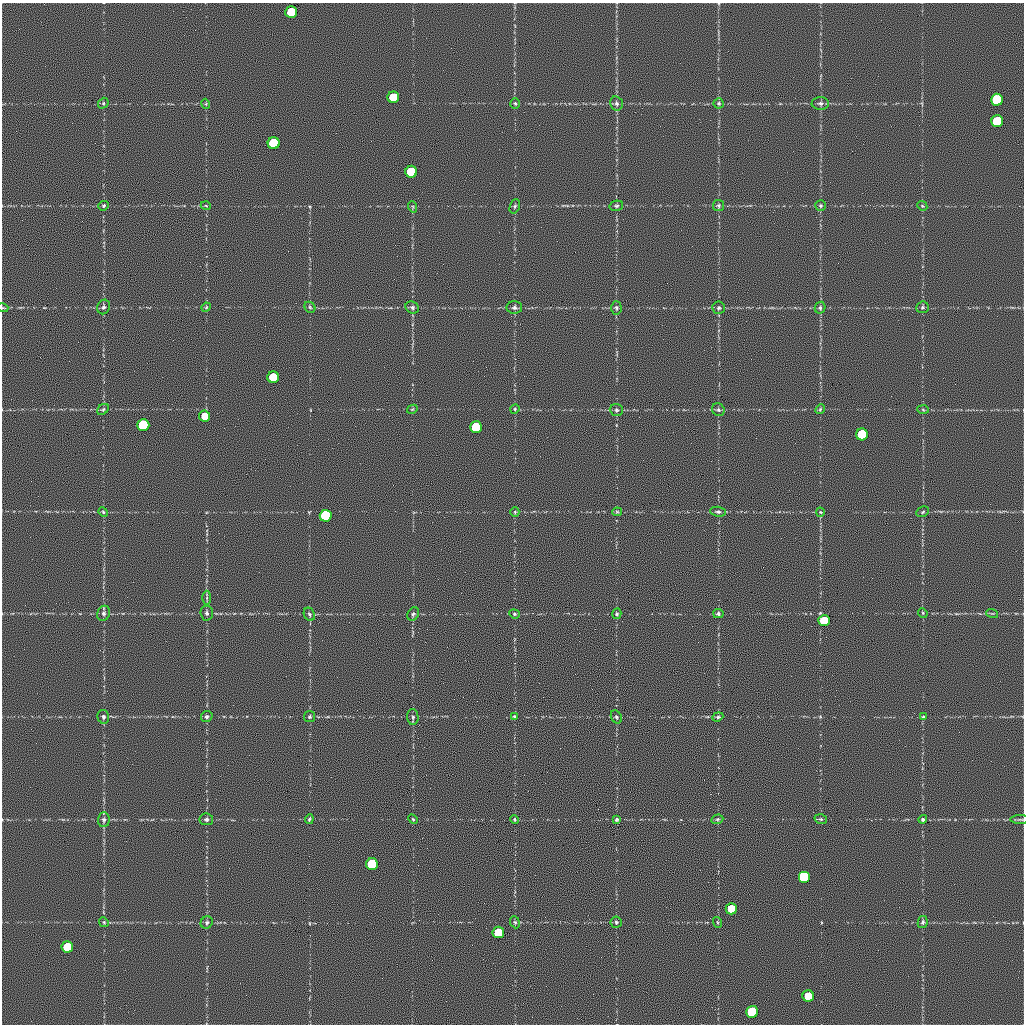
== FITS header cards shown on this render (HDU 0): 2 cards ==
NAXIS1  =                 1022 / length of data axis 1
NAXIS2  =                 1022 / length of data axis 2

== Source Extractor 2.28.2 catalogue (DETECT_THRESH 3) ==
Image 1022 x 1022 px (HDU 0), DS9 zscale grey, 1 PNG px = 1 image px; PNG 1026 x 1026 px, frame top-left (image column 1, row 1022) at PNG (2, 3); each listed source drawn as its Kron ellipse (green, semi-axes under 4 px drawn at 4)
Background 0.629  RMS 8.5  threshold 25.5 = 3 sigma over >= 5 px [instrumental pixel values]
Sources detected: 91; all 91 listed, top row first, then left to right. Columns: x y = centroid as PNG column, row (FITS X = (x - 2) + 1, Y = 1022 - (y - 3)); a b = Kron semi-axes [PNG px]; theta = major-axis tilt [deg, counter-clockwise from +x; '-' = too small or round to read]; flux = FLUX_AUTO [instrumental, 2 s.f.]
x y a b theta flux
291 12 6 6 - 57000
393 97 6 6 - 56000
997 100 6 6 - 170000
103 103 5 5 - 780
515 103 5 4 - 720
616 103 7 6 - 1500
719 103 5 5 - 970
820 103 8 6 -1 1600
206 104 5 3 - 510
997 121 6 6 - 85000
274 143 6 6 - 140000
411 172 6 6 - 79000
718 205 5 5 - 920
104 206 5 4 - 780
206 206 5 3 - 560
515 206 7 5 71 1100
616 206 7 5 13 1100
821 206 5 5 - 920
922 206 5 4 - 630
413 207 6 3 -72 590
104 307 7 6 - 1200
206 307 5 4 - 540
310 307 6 5 - 840
412 307 7 6 - 1400
922 307 6 5 - 970
3 308 5 3 - 520
514 308 8 6 1 1400
616 308 7 5 -86 1100
719 308 6 6 - 1200
820 308 6 5 - 970
273 377 6 6 - 69000
103 409 6 5 - 860
412 409 5 4 - 600
515 409 5 4 - 650
820 409 5 4 - 710
616 410 7 6 - 1100
718 410 6 6 - 1100
923 410 6 4 -4 620
204 416 5 5 - 13000
143 425 6 6 - 150000
476 427 6 6 - 94000
862 434 6 6 - 96000
103 512 5 4 - 700
515 512 5 4 - 650
617 512 5 3 - 740
718 512 8 5 -6 1300
820 512 4 4 - 610
923 512 7 5 26 880
326 516 6 6 - 180000
207 598 7 3 89 930
104 613 8 6 67 1600
207 613 7 6 - 1400
923 613 5 4 - 600
992 613 6 3 -18 620
309 614 7 5 -65 1000
413 614 7 5 57 1100
514 614 5 4 - 850
617 614 5 4 - 850
718 614 5 4 - 950
824 621 6 5 - 25000
207 716 6 5 - 1000
103 717 7 5 -76 1200
310 717 5 5 - 930
413 717 8 5 -85 1100
515 717 4 4 - 770
616 717 7 5 -61 1000
718 717 5 4 - 830
923 717 4 3 - 530
206 819 7 6 - 1300
309 819 5 3 - 730
413 819 5 4 - 670
514 819 4 3 - 660
616 819 4 3 - 810
717 819 6 4 20 790
821 819 6 4 -19 740
923 819 4 4 - 870
1020 819 10 3 0 940
104 820 7 6 - 1400
372 864 6 6 - 120000
804 877 6 6 - 92000
731 909 5 5 - 25000
104 922 5 4 - 730
207 922 6 5 - 1100
515 922 6 4 -67 800
616 922 6 5 - 1000
717 922 5 3 - 540
923 922 6 5 - 1000
498 932 6 6 - 34000
67 947 6 6 - 48000
808 996 6 5 - 27000
752 1012 6 6 - 96000
At the frame edge (FLAGS 8, measured only in part): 1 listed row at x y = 3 308